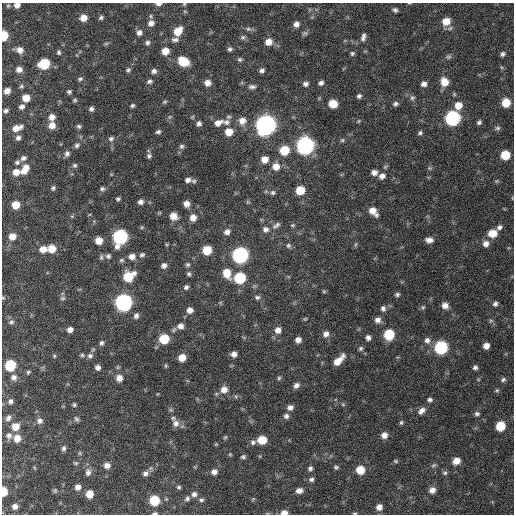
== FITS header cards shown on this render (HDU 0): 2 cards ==
NAXIS1  =                  512 / Axis length
NAXIS2  =                  512 / Axis length

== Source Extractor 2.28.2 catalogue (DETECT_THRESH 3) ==
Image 512 x 512 px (HDU 0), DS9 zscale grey, 1 PNG px = 1 image px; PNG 516 x 516 px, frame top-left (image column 1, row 512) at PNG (2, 3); no overlay
Background 427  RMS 12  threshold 37.1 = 3 sigma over >= 5 px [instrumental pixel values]
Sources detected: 245; all 245 listed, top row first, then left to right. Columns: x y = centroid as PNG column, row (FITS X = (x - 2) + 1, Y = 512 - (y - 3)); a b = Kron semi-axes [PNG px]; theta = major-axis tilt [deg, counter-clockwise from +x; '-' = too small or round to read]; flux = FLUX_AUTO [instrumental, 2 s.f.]
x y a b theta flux
158 4 7 4 1 2600
184 4 5 4 - 970
17 5 5 5 - 3900
8 6 6 4 0 1000
395 10 5 4 - 1900
185 12 5 3 - 900
151 16 6 4 -51 1300
83 18 7 6 - 7700
101 18 6 5 - 1700
446 21 8 7 - 12000
151 23 8 7 - 4600
296 24 6 6 - 4100
248 29 7 6 - 2000
178 31 9 7 48 14000
139 32 7 7 - 3700
305 33 8 5 15 1700
4 35 7 5 86 24000
243 37 7 6 - 1900
363 37 10 5 75 2800
175 40 11 7 4 3300
269 42 8 7 - 6900
147 43 7 6 - 2400
106 44 7 4 2 1200
230 49 6 6 - 2000
20 50 7 6 - 4700
165 51 7 6 - 10000
59 52 5 4 - 1500
352 53 5 5 - 1500
503 54 5 5 - 2100
449 57 7 7 - 1800
240 59 6 5 - 1600
183 61 8 7 - 26000
44 64 8 7 - 42000
19 69 6 6 - 4500
128 70 6 5 - 1700
262 70 5 5 - 2600
154 71 7 6 - 2800
80 79 7 5 11 1600
149 81 7 5 28 2000
444 82 9 8 - 11000
208 83 7 6 - 5700
321 83 6 5 - 2400
306 84 6 5 - 2600
424 84 6 5 - 3800
21 86 6 4 23 1400
252 87 10 6 3 2600
7 91 6 5 - 4800
69 92 4 4 - 1600
359 96 5 5 - 2000
26 98 6 6 - 9500
412 98 7 7 - 2000
75 100 5 4 - 1300
165 102 6 4 40 1200
506 103 7 6 - 16000
333 104 7 6 - 15000
396 104 7 6 - 2200
132 105 5 4 - 1600
458 105 8 7 - 9500
22 107 6 5 - 2800
91 109 6 5 - 2400
6 111 5 4 - 1900
52 117 8 7 - 5300
228 117 7 6 - 1700
452 118 8 7 - 160000
242 121 9 8 - 6700
359 121 5 3 - 860
226 122 9 7 0 3100
479 122 6 4 44 1900
199 123 6 5 - 2700
218 123 12 7 22 5800
52 125 7 7 - 6900
266 125 9 8 - 600000
79 126 6 5 - 1700
17 128 12 6 17 7400
498 128 7 6 - 2000
158 132 6 4 16 1900
229 132 7 7 - 11000
420 133 6 5 - 1700
18 138 6 6 - 2400
111 139 7 7 - 2400
342 140 5 5 - 1300
77 145 8 6 53 2300
182 146 6 6 - 2000
305 146 8 8 - 340000
284 150 8 7 - 23000
67 154 8 7 - 2800
505 155 7 6 - 22000
149 156 6 5 - 1900
23 158 7 6 - 2700
265 159 7 7 - 7800
17 162 7 6 - 2000
75 165 6 6 - 1600
276 167 8 8 - 8300
430 168 7 5 -1 1400
25 169 12 7 62 9000
16 172 8 7 - 6900
374 172 7 6 - 4100
382 176 8 7 - 4200
188 180 7 5 3 3000
194 181 7 6 - 1600
496 181 6 5 - 1300
53 188 6 5 - 1700
102 189 6 5 - 1900
300 190 7 6 - 19000
273 193 7 6 - 2000
512 198 5 3 - 660
118 199 4 4 - 1500
141 202 5 5 - 3100
247 202 6 4 72 1100
186 204 6 5 - 5300
16 205 6 6 - 12000
373 211 9 6 -47 8500
173 216 7 7 - 7400
193 217 7 7 - 6700
276 225 12 6 32 3000
292 225 6 4 19 1200
499 227 8 5 34 2800
266 229 9 8 - 3900
227 232 7 6 - 4200
492 233 8 7 - 15000
12 236 7 7 - 8500
120 237 9 7 64 160000
429 240 9 6 -3 4700
99 241 6 6 - 9900
355 244 8 3 71 1100
486 244 7 7 - 5000
288 246 7 6 - 2000
43 249 7 6 - 7800
52 249 7 7 - 12000
207 250 7 6 - 20000
142 255 7 5 17 1800
240 255 8 8 - 220000
108 256 7 6 - 2100
132 256 8 7 - 5400
101 257 8 5 -88 1500
122 260 7 5 14 1500
164 265 5 5 - 3200
187 265 6 6 - 1500
227 273 10 8 -71 14000
189 274 5 5 - 1700
128 276 9 7 33 28000
240 278 7 7 - 49000
186 287 5 5 - 2000
324 291 5 4 - 1200
397 294 6 5 - 1700
257 297 7 6 - 2300
3 298 5 4 - 910
63 298 7 5 14 1600
124 303 8 8 - 290000
495 304 6 5 - 2300
445 305 7 6 - 5000
423 307 6 5 - 1400
383 308 8 7 - 2800
190 310 7 6 - 4700
136 316 7 6 - 2500
305 319 5 4 - 1000
378 320 8 7 - 4200
491 321 6 5 - 1400
11 322 8 6 -1 2100
180 326 8 7 - 4400
70 329 6 5 - 4000
278 330 8 7 - 5300
326 334 8 7 - 4500
389 334 7 7 - 35000
368 338 6 5 - 3000
164 339 7 7 - 27000
298 340 6 5 - 4800
427 340 8 8 - 3700
102 343 6 5 - 1900
486 346 6 5 - 5700
441 347 7 7 - 100000
361 348 6 5 - 1700
234 354 6 6 - 4200
82 355 5 5 - 1200
54 356 5 4 - 950
90 356 8 7 - 2800
182 358 6 6 - 9800
338 360 14 6 45 10000
10 365 7 7 - 41000
166 366 7 3 90 980
98 367 5 5 - 3100
475 367 6 5 - 2200
28 372 5 5 - 1200
14 377 8 7 - 3400
119 378 7 7 - 5900
279 378 5 5 - 1300
503 380 7 6 - 2000
296 385 7 6 - 3600
224 390 8 8 - 6900
497 390 6 5 - 1300
430 400 6 5 - 2000
10 401 6 6 - 2400
343 404 6 5 - 1100
74 405 5 4 - 1300
290 407 7 6 - 3600
171 410 6 4 -17 1200
422 411 10 7 41 4200
477 414 7 6 - 2000
286 416 6 6 - 2800
8 418 9 7 54 2900
76 419 7 5 -50 1700
40 421 7 7 - 3100
176 423 10 9 - 5000
401 423 5 4 - 1300
15 426 8 8 - 9000
500 426 7 6 - 26000
9 435 8 8 - 3400
384 435 6 6 - 5700
225 437 6 4 44 1100
17 438 8 8 - 8000
262 440 7 6 - 18000
253 442 8 6 3 2600
64 448 7 5 85 2100
230 454 5 4 - 900
243 457 6 5 - 1600
395 461 6 4 -27 1000
456 461 7 6 - 8200
76 463 6 4 -1 1200
107 465 7 6 - 4700
434 465 8 4 26 1500
336 467 5 4 - 1600
310 468 6 6 - 2100
360 470 7 7 - 17000
88 472 10 7 85 4000
214 472 7 6 - 3700
145 473 9 6 19 3400
445 473 6 6 - 1700
311 479 7 6 - 2300
78 487 7 7 - 4200
179 487 6 4 0 1300
299 490 8 6 7 4700
432 490 7 6 - 4900
4 491 6 5 - 18000
55 491 6 5 - 1300
89 494 6 6 - 11000
194 494 7 7 - 3000
187 499 7 6 - 2100
253 499 5 5 - 990
154 500 7 7 - 33000
201 500 6 5 - 1700
15 506 7 6 - 4200
379 507 6 6 - 4900
155 513 6 3 4 1600
284 513 7 5 6 5700
355 513 6 3 0 940
At the frame edge (FLAGS 8, measured only in part): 10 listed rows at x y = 158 4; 184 4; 17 5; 4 35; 512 198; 3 298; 4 491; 155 513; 284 513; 355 513